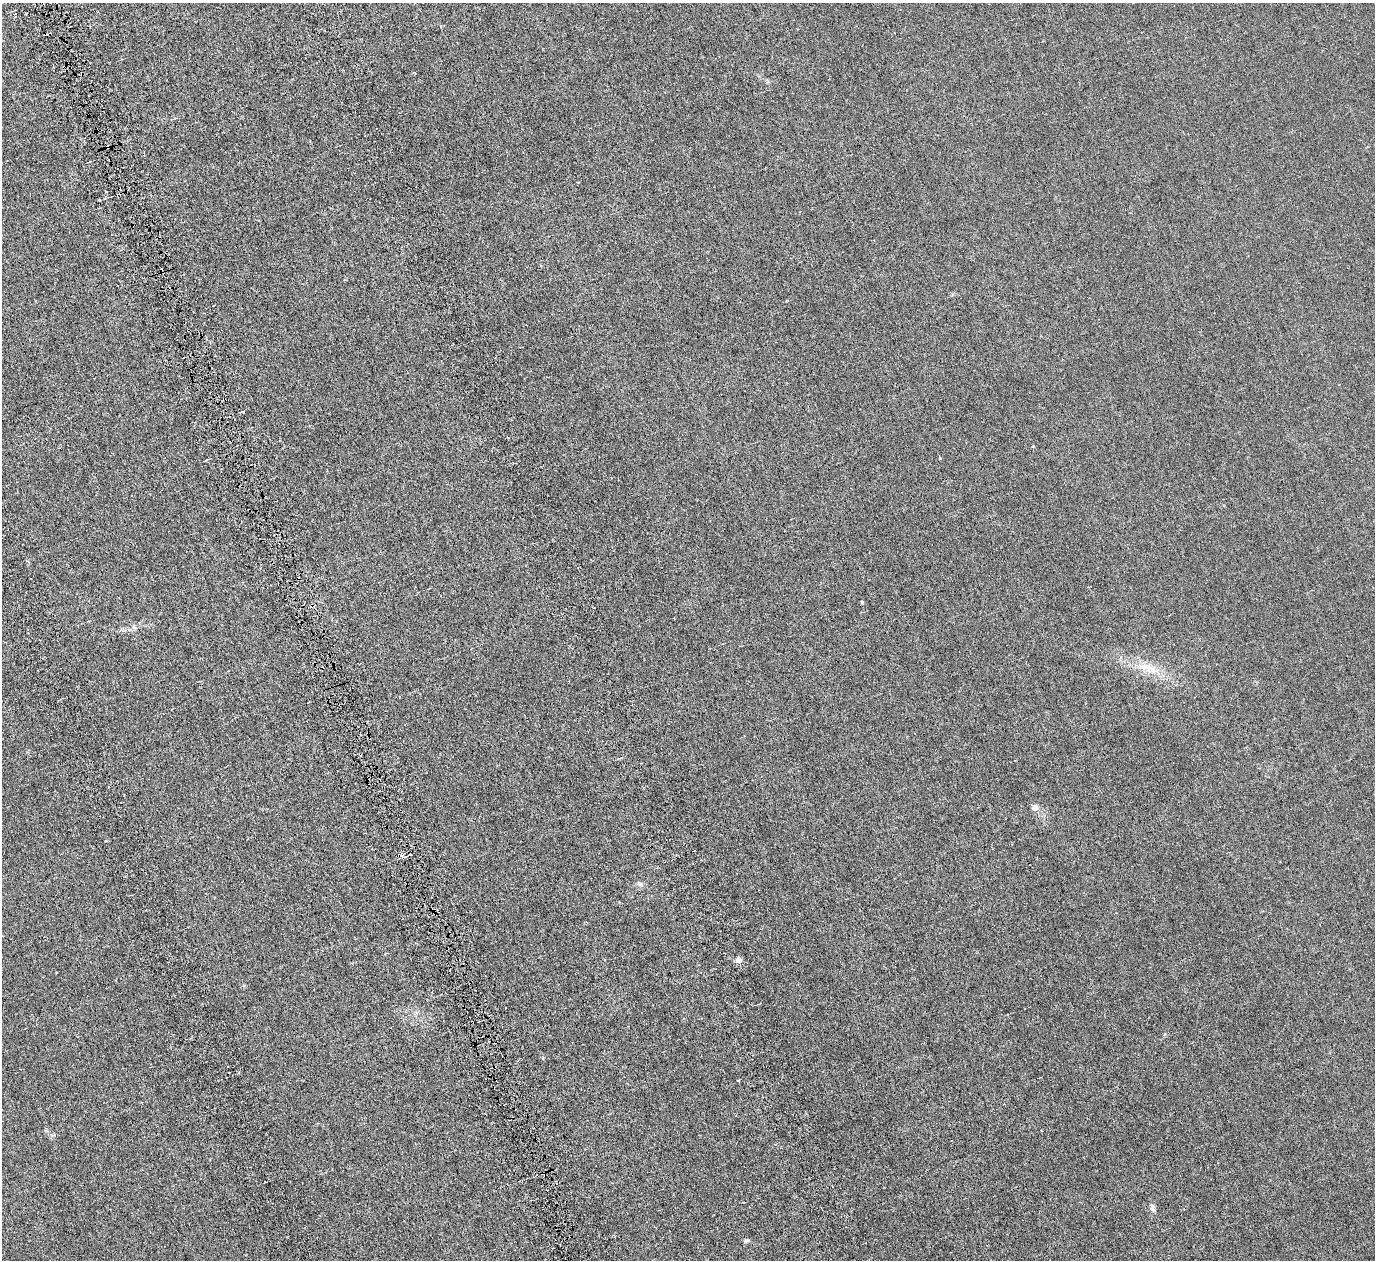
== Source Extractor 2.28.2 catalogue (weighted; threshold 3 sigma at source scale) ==
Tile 11 of 4 x 4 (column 3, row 3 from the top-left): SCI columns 3067-4439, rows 1740-2997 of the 6128 x 6110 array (HDU 1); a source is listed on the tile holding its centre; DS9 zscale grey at full resolution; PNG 1377 x 1262 px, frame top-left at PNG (2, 3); no overlay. Shown black and unused: <1% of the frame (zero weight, under 4 of 8 exposures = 20% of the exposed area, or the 3 px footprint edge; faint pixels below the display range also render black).
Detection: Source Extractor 2.28.2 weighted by HDU 2 'WHT'; one run over the whole footprint, this tile lists its part. Background 0.00281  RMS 0.0015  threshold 0.00606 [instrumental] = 3 sigma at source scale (4.09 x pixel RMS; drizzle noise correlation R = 1.36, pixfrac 0.8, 0.05/0.05 arcsec/px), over >= 5 px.
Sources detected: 13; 5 cosmic-ray / hot-pixel residue — not listed; the other 8 listed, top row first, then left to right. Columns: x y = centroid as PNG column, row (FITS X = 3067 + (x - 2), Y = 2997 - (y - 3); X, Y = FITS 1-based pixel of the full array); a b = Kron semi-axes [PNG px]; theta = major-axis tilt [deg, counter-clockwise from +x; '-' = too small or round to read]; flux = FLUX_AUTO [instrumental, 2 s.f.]
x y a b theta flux
26 14 2 2 - 0.088
862 602 3 3 - 0.16
1147 667 13 9 -67 1.2
1035 807 7 6 - 0.64
639 884 8 6 -37 0.36
738 960 4 4 - 1.4
1152 1206 8 4 -45 0.24
746 1240 8 4 0 0.23